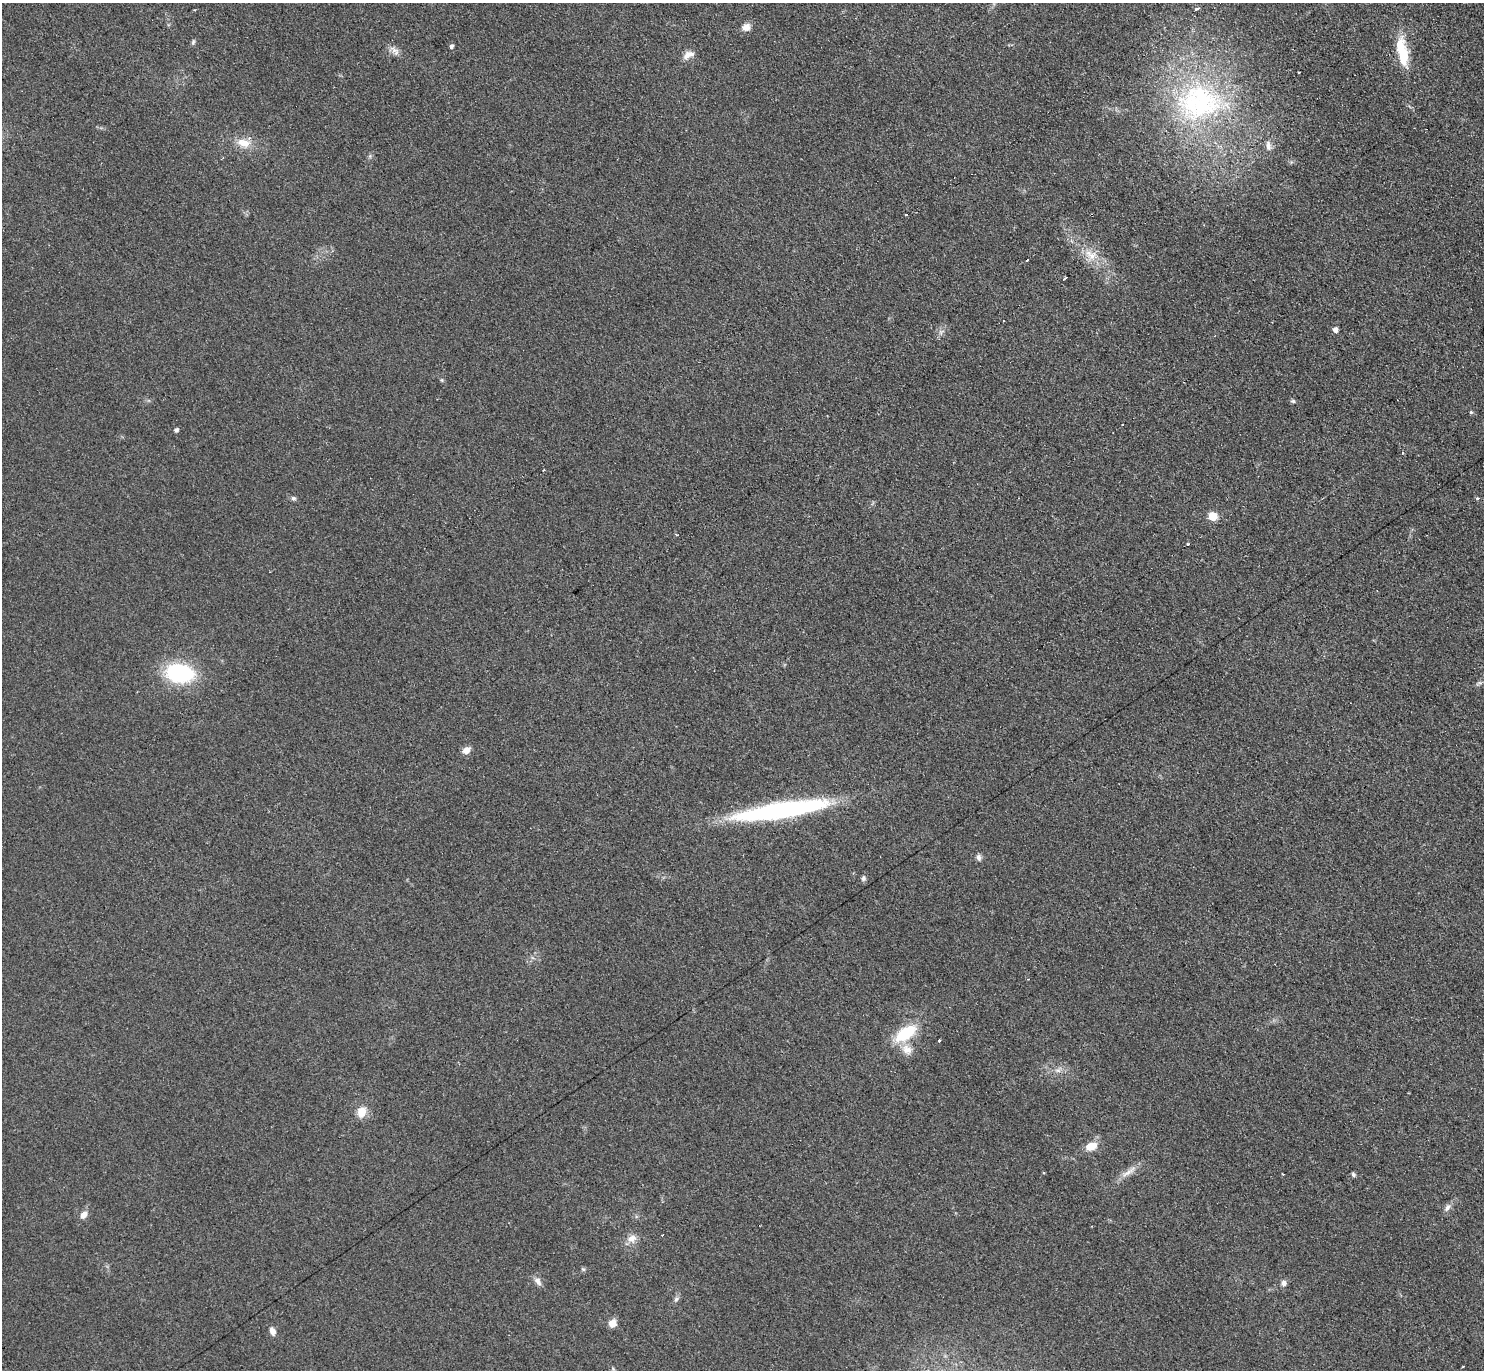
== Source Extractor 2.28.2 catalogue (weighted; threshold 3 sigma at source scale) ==
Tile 10 of 4 x 4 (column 2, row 3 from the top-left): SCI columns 1489-2970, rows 1528-2895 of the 5951 x 5939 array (HDU 1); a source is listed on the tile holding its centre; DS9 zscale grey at full resolution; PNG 1486 x 1372 px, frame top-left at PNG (2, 3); no overlay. Shown black and unused: <1% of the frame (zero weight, under 2 of 3 exposures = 2% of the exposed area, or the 3 px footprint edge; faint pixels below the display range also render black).
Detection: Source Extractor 2.28.2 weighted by HDU 2 'WHT'; one run over the whole footprint, this tile lists its part. Background 0.14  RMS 0.013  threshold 0.0567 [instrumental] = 3 sigma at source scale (4.5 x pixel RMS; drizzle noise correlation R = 1.50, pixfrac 1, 0.05/0.05 arcsec/px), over >= 5 px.
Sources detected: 55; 4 cosmic-ray / hot-pixel residue — not listed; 2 inside a brighter listed object's ellipse — not listed separately; the other 49 listed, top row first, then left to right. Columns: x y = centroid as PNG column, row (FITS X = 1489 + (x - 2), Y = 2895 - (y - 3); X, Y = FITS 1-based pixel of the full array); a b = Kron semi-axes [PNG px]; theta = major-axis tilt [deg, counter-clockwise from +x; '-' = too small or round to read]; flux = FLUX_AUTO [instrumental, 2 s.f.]
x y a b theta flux
1197 9 5 3 - 3.6
746 27 11 10 - 8.3
193 42 8 5 76 2.2
451 46 4 4 - 3.6
395 51 17 8 -48 7.4
688 55 16 9 23 9.4
1403 57 28 13 -89 34
1299 72 3 2 - 2.1
1199 103 67 53 5 250
244 143 19 11 -15 17
1268 146 15 7 -84 7.1
906 215 3 2 - 1.3
1090 254 20 7 -42 15
1027 260 3 3 - 8
1065 278 5 2 - 2.9
1335 330 5 4 - 7.1
442 380 6 4 -89 1.5
1293 401 6 5 - 2.1
1471 412 4 4 - 1.8
176 430 5 4 - 3.6
544 470 3 2 - 1.3
293 498 7 5 -13 2.8
1478 498 4 3 - 3.5
1213 516 5 5 - 53
1187 544 4 3 - 1.8
179 673 27 17 -8 110
466 750 10 7 34 8
781 810 97 15 9 250
979 858 8 6 -88 4.2
863 878 6 5 - 2.9
905 1033 20 10 34 63
939 1041 3 3 - 7.5
907 1050 15 12 -37 13
1058 1070 7 4 -1 3.5
362 1112 12 9 72 17
1091 1146 12 8 20 17
1128 1172 27 6 36 11
1283 1174 2 2 - 0.86
1353 1175 6 5 - 2.5
1447 1208 12 6 61 5.2
84 1215 9 7 44 8.2
632 1238 12 10 18 10
583 1269 6 5 - 1.9
538 1281 12 7 -51 6.4
1284 1283 8 7 - 4.4
676 1299 7 5 46 2.8
612 1323 8 7 - 11
272 1331 9 7 -63 6.3
1463 1366 3 2 - 0.97